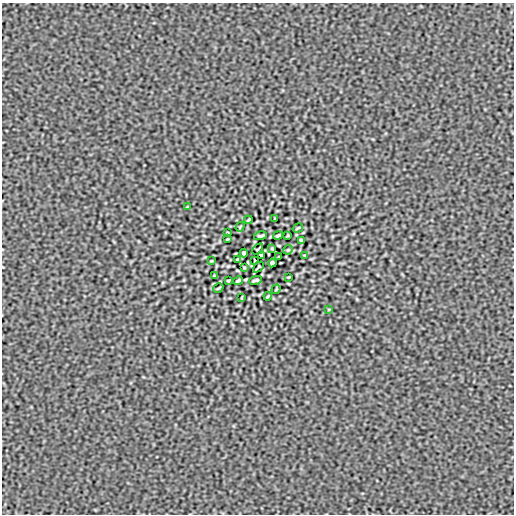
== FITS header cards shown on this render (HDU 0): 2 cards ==
NAXIS1  =                  512
NAXIS2  =                  512

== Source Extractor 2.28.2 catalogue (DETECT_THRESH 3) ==
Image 512 x 512 px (HDU 0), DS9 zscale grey, 1 PNG px = 1 image px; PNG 516 x 516 px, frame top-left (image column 1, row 512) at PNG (2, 3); each listed source drawn as its Kron ellipse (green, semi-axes under 4 px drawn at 4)
Background -1.30e-06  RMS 9.9e-05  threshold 2.98e-04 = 3 sigma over >= 5 px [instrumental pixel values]
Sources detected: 34; all 34 listed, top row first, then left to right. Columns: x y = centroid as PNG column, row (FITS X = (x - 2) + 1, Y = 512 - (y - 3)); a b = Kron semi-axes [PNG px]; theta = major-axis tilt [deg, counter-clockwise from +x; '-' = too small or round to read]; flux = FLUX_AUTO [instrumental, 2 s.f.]
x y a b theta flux
187 207 3 2 - 0.0046
274 219 3 2 - 0.0041
248 220 4 2 - 0.0071
240 227 5 3 - 0.005
298 228 5 2 - 0.0074
228 233 3 2 - 0.0047
278 235 5 3 - 0.011
288 235 3 2 - 0.0058
261 236 7 3 13 0.012
227 239 3 2 - 0.0052
301 240 4 3 - 0.0092
272 248 3 2 - 0.0057
258 249 6 2 46 0.006
288 250 5 4 - 0.0064
244 253 4 4 - 0.013
261 255 3 2 - 0.0072
305 255 3 2 - 0.0052
279 257 3 2 - 0.0059
237 259 3 2 - 0.0059
211 261 3 2 - 0.0052
255 261 3 2 - 0.0072
272 263 4 4 - 0.013
258 267 6 2 46 0.006
244 268 3 2 - 0.0057
215 276 4 3 - 0.0092
289 277 3 2 - 0.0052
255 280 7 3 13 0.012
228 281 3 2 - 0.0058
238 281 5 3 - 0.011
218 288 5 2 - 0.0074
276 289 5 3 - 0.005
268 296 4 2 - 0.007
242 297 3 2 - 0.0041
329 309 3 2 - 0.0046